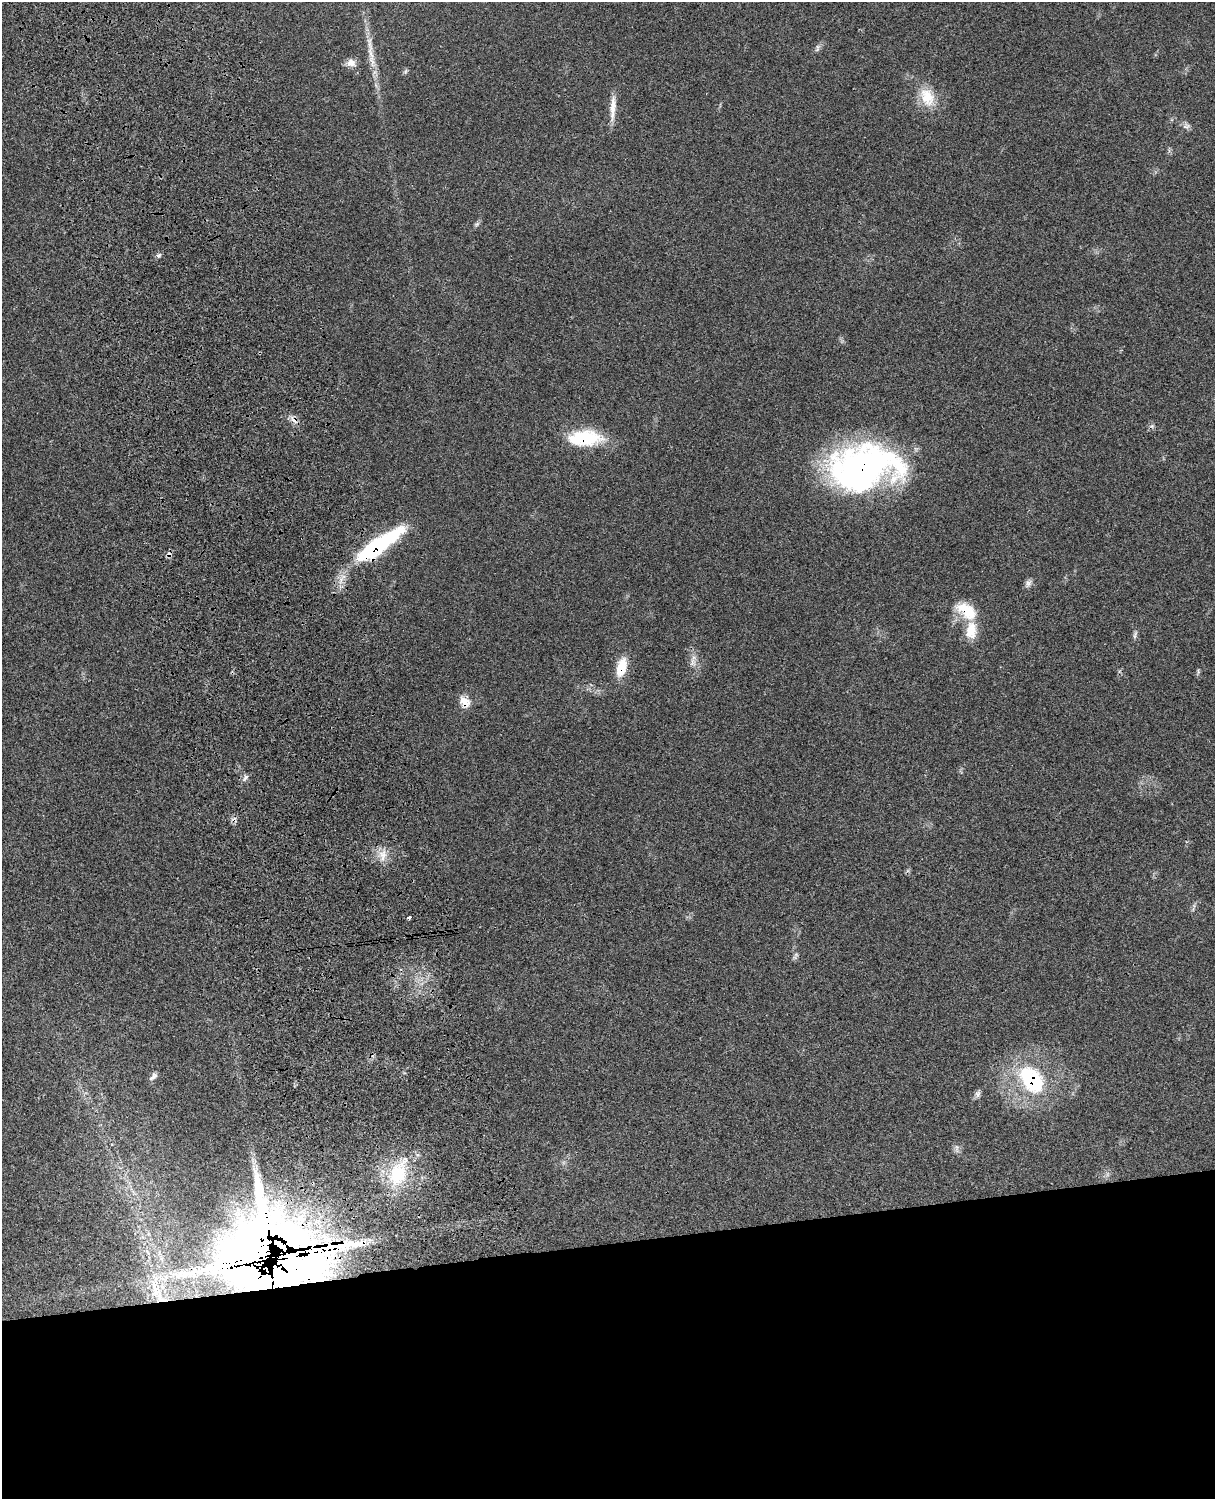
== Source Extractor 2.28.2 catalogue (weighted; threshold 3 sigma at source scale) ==
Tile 11 of 4 x 3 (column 3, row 3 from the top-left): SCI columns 2544-3756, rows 276-1772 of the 5088 x 4928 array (HDU 1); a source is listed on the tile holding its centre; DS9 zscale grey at full resolution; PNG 1217 x 1501 px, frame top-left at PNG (2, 2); no overlay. Shown black and unused: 17% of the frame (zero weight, under 3 of 4 exposures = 6% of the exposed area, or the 3 px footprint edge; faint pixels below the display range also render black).
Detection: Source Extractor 2.28.2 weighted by HDU 2 'WHT'; one run over the whole footprint, this tile lists its part. Background 0.0761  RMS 0.0058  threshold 0.026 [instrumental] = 3 sigma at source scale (4.5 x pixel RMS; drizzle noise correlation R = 1.50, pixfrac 1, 0.05/0.05 arcsec/px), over >= 5 px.
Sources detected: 39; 2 inside a brighter object's white glare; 3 cosmic-ray / hot-pixel residue — not listed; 5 inside a brighter listed object's ellipse — not listed separately; the other 29 listed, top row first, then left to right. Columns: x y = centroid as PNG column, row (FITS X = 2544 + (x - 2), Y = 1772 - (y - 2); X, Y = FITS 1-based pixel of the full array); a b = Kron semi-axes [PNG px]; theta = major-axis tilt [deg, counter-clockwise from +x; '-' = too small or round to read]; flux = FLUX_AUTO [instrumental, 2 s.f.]
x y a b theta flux
817 47 8 4 -90 1.3
371 53 22 6 -72 5.9
351 63 12 11 - 3.8
927 97 27 18 -65 14
613 108 34 7 87 6.9
1186 126 11 5 17 1.8
477 224 8 5 45 1.2
159 255 8 5 44 1.3
294 420 13 7 -41 3.3
585 438 38 16 2 33
860 469 65 50 5 180
379 545 56 14 35 70
1028 583 10 8 69 2.2
966 611 29 16 -36 16
1135 635 13 4 73 1.5
692 662 13 9 -89 3.8
621 667 23 11 77 12
1198 672 8 3 -85 0.88
465 702 15 11 -55 6.1
245 778 10 4 64 1.4
383 855 19 11 83 6.2
409 917 4 3 - 3.4
153 1077 13 6 41 2.1
1032 1080 42 27 -54 52
978 1094 9 7 -89 1.9
957 1148 11 3 -75 1.4
398 1173 42 22 70 31
260 1277 118 70 -88 2000
155 1289 35 13 -59 16
Overlapping masked pixels (flux is a lower limit): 10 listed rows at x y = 294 420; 585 438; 860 469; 379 545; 966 611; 621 667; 465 702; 1032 1080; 260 1277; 155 1289